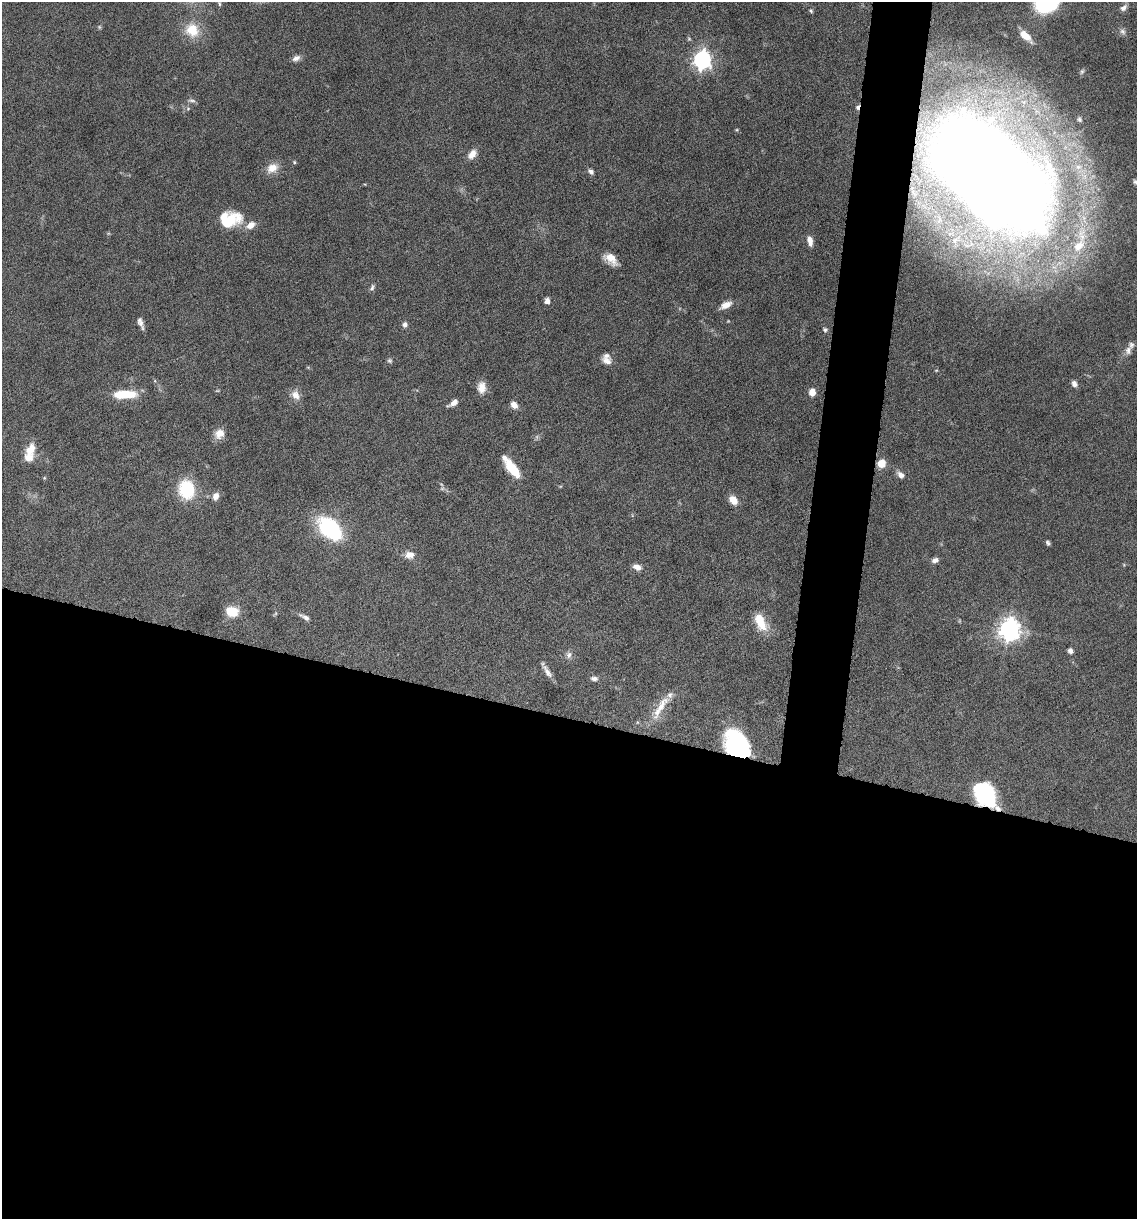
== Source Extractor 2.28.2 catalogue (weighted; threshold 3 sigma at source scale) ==
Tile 14 of 4 x 4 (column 2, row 4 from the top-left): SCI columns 1371-2505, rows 1-1217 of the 4893 x 4871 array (HDU 1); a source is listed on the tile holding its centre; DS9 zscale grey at full resolution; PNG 1139 x 1221 px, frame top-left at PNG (2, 2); no overlay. Shown black and unused: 44% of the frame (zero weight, under 10 of 20 exposures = <1% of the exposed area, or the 3 px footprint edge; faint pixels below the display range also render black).
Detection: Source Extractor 2.28.2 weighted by HDU 2 'WHT'; one run over the whole footprint, this tile lists its part. Background 0.0424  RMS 0.0026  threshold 0.0105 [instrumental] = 3 sigma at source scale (4.09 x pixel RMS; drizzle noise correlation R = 1.36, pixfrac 0.8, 0.05/0.05 arcsec/px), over >= 5 px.
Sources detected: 82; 7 too faint to see at this stretch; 3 inside a brighter object's white glare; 1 cosmic-ray / hot-pixel residue — not listed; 7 inside a brighter listed object's ellipse — not listed separately; the other 64 listed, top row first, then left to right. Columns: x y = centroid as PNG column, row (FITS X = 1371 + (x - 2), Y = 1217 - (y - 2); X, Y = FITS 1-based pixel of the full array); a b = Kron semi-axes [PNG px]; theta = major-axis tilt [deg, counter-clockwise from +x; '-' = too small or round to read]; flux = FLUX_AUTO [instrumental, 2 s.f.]
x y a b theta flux
219 3 8 4 -72 0.42
1123 8 9 6 37 1.1
811 11 6 5 - 0.41
192 30 21 19 -54 5.7
1123 31 9 7 -45 0.89
1026 36 16 7 -43 3.3
296 58 11 7 27 1.2
702 60 7 7 - 110
191 100 11 5 -5 0.66
188 109 6 5 - 0.4
991 119 14 10 29 2.9
1079 119 5 4 - 0.42
736 130 5 4 - 0.27
472 154 13 8 50 1.9
294 162 5 4 - 0.34
272 168 15 11 34 2.8
591 171 8 6 -45 0.78
989 172 80 44 -42 820
1135 182 9 5 -26 0.57
228 221 18 13 53 7.2
250 225 11 7 32 2.2
810 241 11 5 -79 1.8
1078 246 39 15 68 11
611 259 15 9 -39 3.2
372 288 10 5 65 0.64
547 301 9 7 89 0.9
726 305 14 7 26 2.3
141 323 13 5 -66 1.2
405 324 6 6 - 0.92
825 330 7 6 - 0.5
1128 350 11 8 83 1.3
390 361 7 6 - 0.49
607 361 13 9 -16 1.6
1074 384 7 6 - 0.99
481 387 14 10 -89 2.4
812 392 8 7 - 1.8
125 394 26 9 1 7.6
295 395 13 10 -54 2
453 403 11 5 33 1.5
514 405 8 6 -49 1.9
220 434 13 10 46 2.5
30 450 17 11 62 3.6
881 463 6 6 - 4.8
512 469 20 8 -53 7.2
901 475 10 6 -42 1.3
186 489 20 16 -77 12
216 496 8 6 71 1.8
733 500 9 7 -49 2.9
330 529 28 17 -41 23
1048 543 5 4 - 0.48
409 555 12 9 5 2
935 560 8 6 25 1.1
637 567 10 6 -19 1.7
232 611 13 10 -14 5
305 617 17 6 -29 1.1
760 622 21 10 -67 5.7
1009 629 8 7 - 180
1070 651 6 6 - 0.75
569 655 9 8 - 1
547 672 18 5 -58 1.6
594 679 9 5 -4 0.88
660 707 44 10 58 4.8
741 742 34 19 -25 20
985 795 23 18 -52 24
Overlapping masked pixels (flux is a lower limit): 2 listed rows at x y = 989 172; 985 795
Isophote crosses this tile's border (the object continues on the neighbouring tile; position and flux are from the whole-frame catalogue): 2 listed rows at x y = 989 172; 1135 182